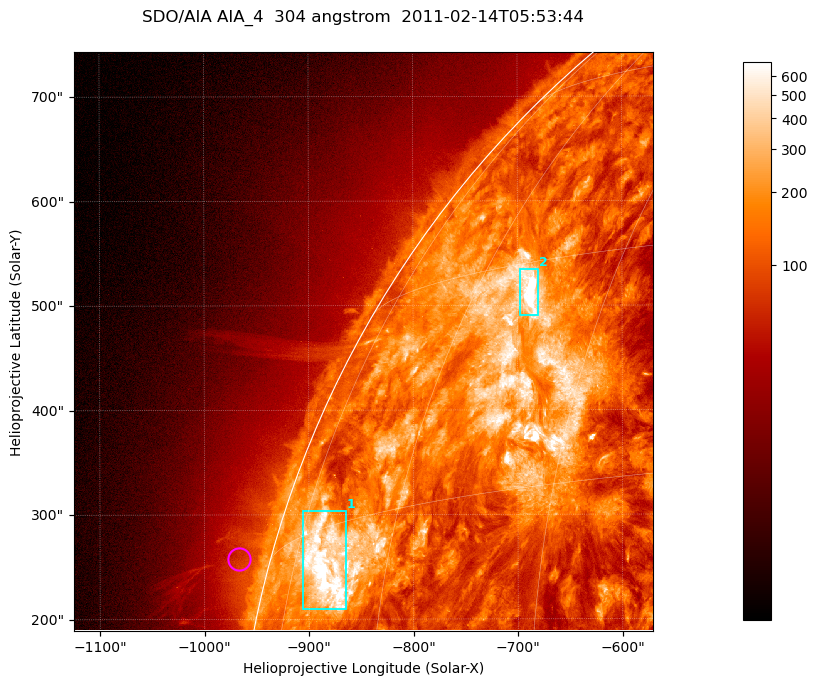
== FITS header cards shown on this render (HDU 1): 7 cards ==
TELESCOP= 'SDO/AIA '           / For AIA: SDO/AIA
INSTRUME= 'AIA_4   '           / For AIA: AIA_ATA1, AIA_ATA2, AIA_ATA3 or AIA_AT
WAVELNTH=                  304 / [angstrom] Wavelength
WAVEUNIT= 'angstrom'           / Wavelength unit: angstrom
DATE-OBS= '2011-02-14T05:53:44.123' / [ISO] Date when observation started; ISO 8
CTYPE1  = 'HPLN-TAN'           / CTYPE1; Typically HPLN
CTYPE2  = 'HPLT-TAN'           / CTYPE2; Typically HPLT

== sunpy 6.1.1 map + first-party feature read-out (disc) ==
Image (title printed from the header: SDO/AIA AIA_4  304 angstrom  2011-02-14T05:53:44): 923 x 923 px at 0.6 arcsec/px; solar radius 972 arcsec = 1619 px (partial field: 4.9% of the solar disc is inside the frame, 47% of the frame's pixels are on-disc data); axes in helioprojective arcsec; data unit not stated in the header (colour bar unlabelled)
Orientation: roll -0.132 deg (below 1 deg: not rotated)
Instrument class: DISC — disc imager (sunpy class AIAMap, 304 A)
Bright regions (active regions / flare kernels): reference = the on-disc median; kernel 7 px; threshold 5 sigma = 369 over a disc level ~130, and >= 1.15x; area >= 851 px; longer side >= 11 px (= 6.6 arcsec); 2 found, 2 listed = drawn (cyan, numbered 1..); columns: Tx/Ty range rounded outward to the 2 arcsec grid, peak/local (2 s.f.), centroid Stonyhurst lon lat
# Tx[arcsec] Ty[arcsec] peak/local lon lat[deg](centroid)
1 -906..-864 208..304 8.5 -69 +12
2 -698..-680 490..536 16 -53 +28
Off-limb structures (1.02-1.3 R_sun): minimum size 400 px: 3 found; the strongest spans PA ~75..80 deg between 1.02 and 1.06 R_sun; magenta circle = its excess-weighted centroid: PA ~75 deg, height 1.03 R_sun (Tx ~-968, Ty ~258 arcsec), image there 1.5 x the reference